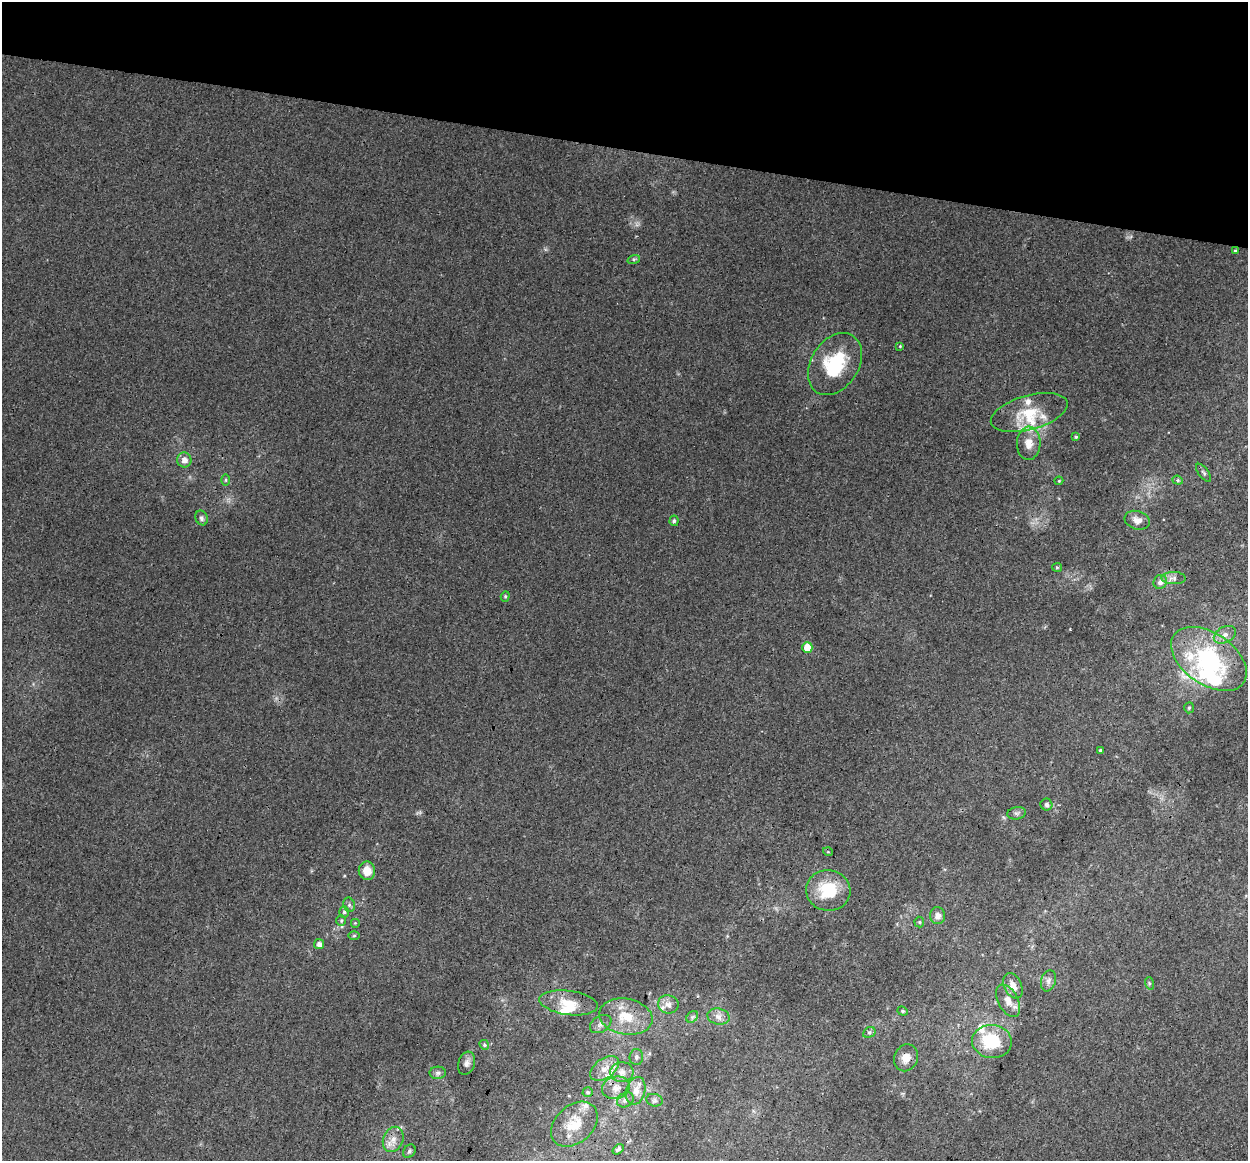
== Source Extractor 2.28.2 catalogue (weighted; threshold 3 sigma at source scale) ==
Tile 2 of 4 x 4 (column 2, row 1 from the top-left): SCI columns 1260-2505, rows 3758-4916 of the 5018 x 5256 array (HDU 1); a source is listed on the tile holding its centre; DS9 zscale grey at full resolution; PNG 1250 x 1163 px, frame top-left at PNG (2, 2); each listed source drawn as its Kron ellipse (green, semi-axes under 4 px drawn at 4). Shown black and unused: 13% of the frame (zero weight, under 3 of 4 exposures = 5% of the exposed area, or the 3 px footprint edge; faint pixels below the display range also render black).
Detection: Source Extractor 2.28.2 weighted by HDU 2 'WHT'; one run over the whole footprint, this tile lists its part. Background 0.00927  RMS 0.0038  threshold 0.0172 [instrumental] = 3 sigma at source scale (4.5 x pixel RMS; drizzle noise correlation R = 1.50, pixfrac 1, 0.0396/0.0396 arcsec/px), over >= 5 px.
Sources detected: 80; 2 inside a brighter object's white glare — neither listed nor drawn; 12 inside a brighter listed object's ellipse — not listed separately; the other 66 listed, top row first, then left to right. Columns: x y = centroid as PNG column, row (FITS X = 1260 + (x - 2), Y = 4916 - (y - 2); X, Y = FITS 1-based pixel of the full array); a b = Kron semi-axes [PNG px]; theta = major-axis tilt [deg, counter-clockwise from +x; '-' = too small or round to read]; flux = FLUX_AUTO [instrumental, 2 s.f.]
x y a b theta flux
1235 251 3 3 - 0.43
634 259 6 4 18 0.57
900 346 4 3 - 0.34
835 364 33 24 58 22
1029 413 39 17 16 13
1076 437 4 4 - 0.49
1029 443 16 11 87 4.6
184 460 7 7 - 2.6
1204 473 10 5 -53 0.82
226 480 6 4 -89 0.48
1178 480 5 4 - 0.58
1059 481 4 4 - 0.36
201 518 7 6 - 1.1
1137 520 13 9 -17 2.7
674 521 5 4 - 0.64
1057 567 5 4 - 0.49
1173 578 12 6 -2 1.7
1160 582 7 6 - 1.8
505 596 5 4 - 0.53
1225 635 12 8 28 2.4
807 647 5 5 - 8.3
1209 659 42 25 -35 41
1189 708 5 4 - 0.54
1100 751 3 3 - 1.1
1046 804 6 6 - 0.93
1017 813 9 6 9 1
828 852 5 3 - 0.31
367 871 9 8 - 4.4
828 890 22 20 -8 16
349 905 7 5 -71 0.98
344 912 6 5 - 0.73
938 916 8 7 - 2.4
341 921 5 5 - 0.59
919 922 5 5 - 0.44
355 923 5 5 - 0.46
354 936 6 4 2 0.49
319 944 5 5 - 1.7
1048 981 11 7 73 1.7
1149 983 6 4 -72 0.51
1013 986 13 8 -65 3.2
1008 1001 17 10 -62 3.7
569 1003 29 12 -7 7.6
668 1004 10 9 - 2.2
903 1011 5 4 - 0.6
626 1017 27 18 -10 11
692 1017 6 5 - 0.78
718 1017 11 8 -11 2.5
601 1024 11 8 33 1.8
869 1032 7 5 28 0.78
992 1041 20 16 -4 17
484 1045 5 4 - 0.54
636 1057 8 7 - 1.1
906 1058 14 11 67 3.8
467 1063 12 8 72 1.7
604 1068 16 9 37 4.2
622 1072 11 10 - 3
438 1073 8 6 1 1
616 1088 14 11 14 3.4
636 1091 14 9 74 3.8
588 1092 5 4 - 0.58
625 1100 9 7 32 1.4
654 1100 8 6 -15 1
574 1124 26 18 42 8.8
393 1139 13 10 67 3.4
618 1149 6 4 38 0.8
409 1151 7 5 50 0.86
Overlapping masked pixels (flux is a lower limit): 1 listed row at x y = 1029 443
Unlisted compact peaks at least as high as the median listed source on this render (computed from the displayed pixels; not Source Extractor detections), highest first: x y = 1070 629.